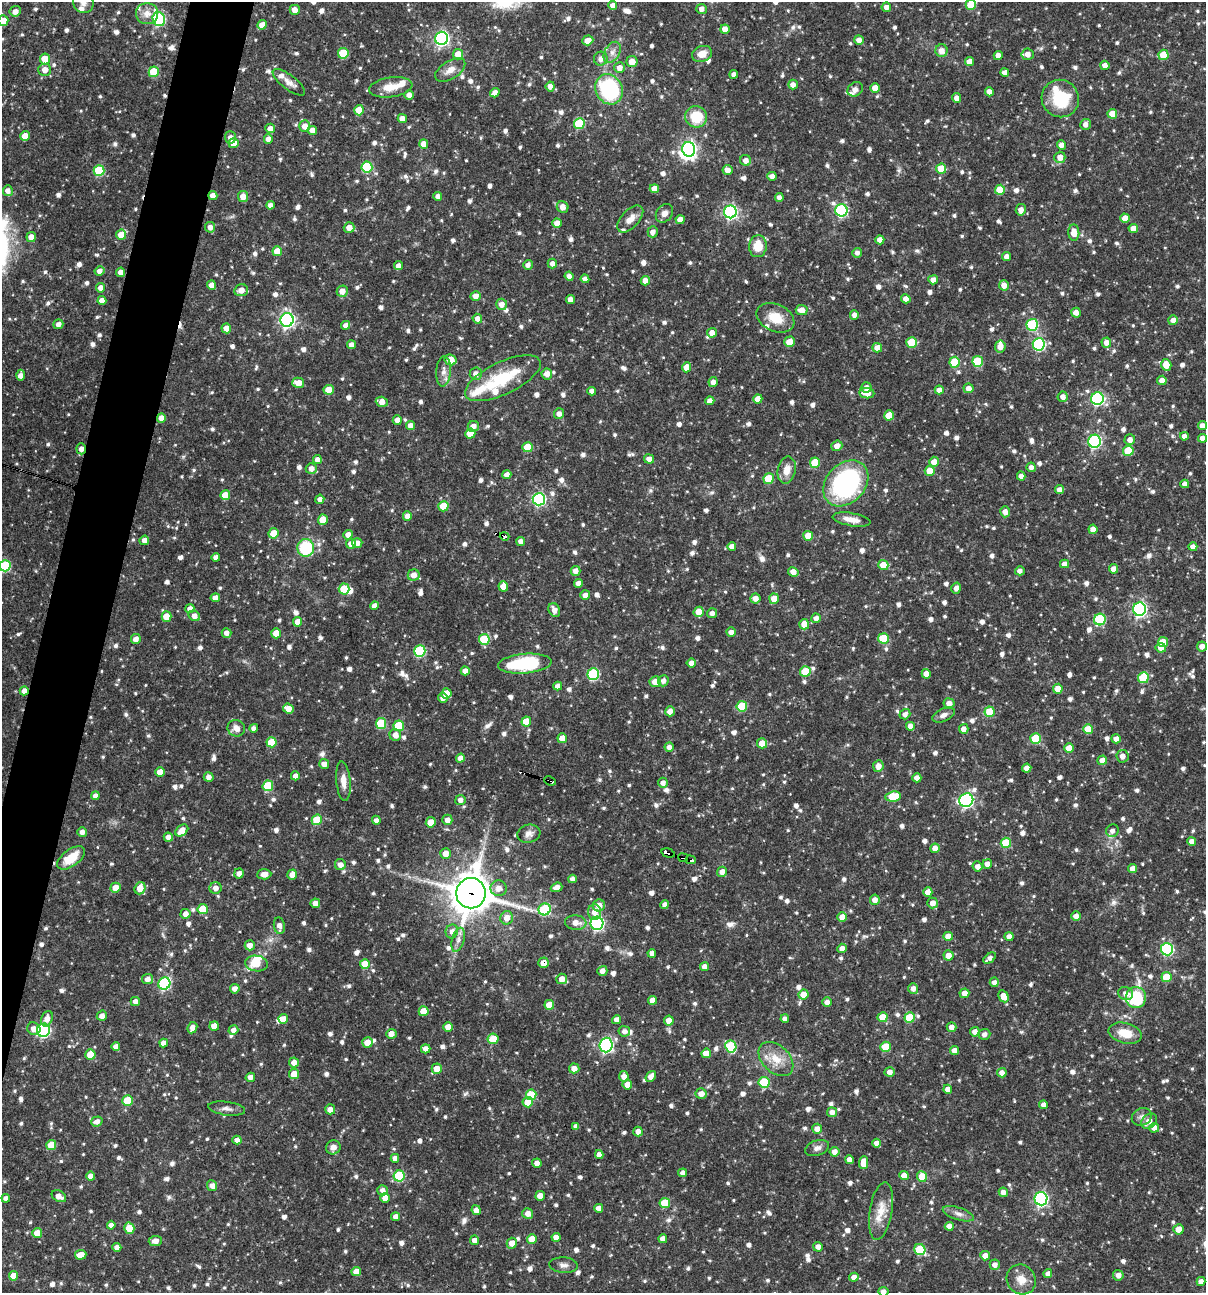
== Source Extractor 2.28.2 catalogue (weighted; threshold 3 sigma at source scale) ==
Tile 7 of 4 x 4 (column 3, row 2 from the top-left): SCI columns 2656-3859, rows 2585-3875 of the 5187 x 5168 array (HDU 1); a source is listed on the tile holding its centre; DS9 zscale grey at full resolution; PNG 1208 x 1295 px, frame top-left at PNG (2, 2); each listed source drawn as its Kron ellipse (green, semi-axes under 4 px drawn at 4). Shown black and unused: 4% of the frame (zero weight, under 3 of 4 exposures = <1% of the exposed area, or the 3 px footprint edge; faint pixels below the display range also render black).
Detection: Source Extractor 2.28.2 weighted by HDU 2 'WHT'; one run over the whole footprint, this tile lists its part. Background 0.0954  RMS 0.0039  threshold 0.0174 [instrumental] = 3 sigma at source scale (4.5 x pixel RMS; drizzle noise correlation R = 1.50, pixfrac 1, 0.05/0.05 arcsec/px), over >= 5 px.
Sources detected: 1155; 3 inside a brighter object's white glare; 2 cosmic-ray / hot-pixel residue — neither listed nor drawn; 19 inside a brighter listed object's ellipse — not listed separately; of the other 1131, all 500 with FLUX_AUTO >= 1.82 (the completeness limit of this list) listed and drawn (631 fainter detections not listed), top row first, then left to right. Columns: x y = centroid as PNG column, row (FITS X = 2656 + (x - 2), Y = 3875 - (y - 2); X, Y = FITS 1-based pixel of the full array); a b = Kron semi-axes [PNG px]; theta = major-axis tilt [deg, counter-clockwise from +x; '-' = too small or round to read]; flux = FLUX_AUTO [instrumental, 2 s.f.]
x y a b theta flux
83 2 11 10 - 2.5
613 5 4 4 - 2.5
971 5 5 5 - 9.4
886 7 5 4 - 2.1
702 9 5 5 - 2.2
295 10 5 5 - 2.6
15 11 5 5 - 2.6
147 14 11 10 - 3.6
159 19 7 6 - 44
3 20 5 5 - 5.2
262 25 5 4 - 3.6
725 29 5 4 - 3.5
442 38 6 6 - 87
588 40 6 4 20 3.1
859 40 5 4 - 2.5
942 51 6 6 - 2.8
612 52 11 7 59 2.4
343 53 5 5 - 15
458 54 5 5 - 4.3
702 54 10 7 20 4.1
1028 54 6 5 - 2.5
998 55 4 4 - 2.6
1163 55 5 5 - 10
45 59 5 5 - 6.5
601 59 7 6 - 2.4
969 61 4 4 - 2.8
632 62 5 5 - 3.8
1105 65 4 4 - 2.2
619 68 5 5 - 2.8
45 70 6 6 - 3.1
450 70 17 9 32 3.6
154 72 5 5 - 15
1005 72 4 4 - 2.1
734 74 4 4 - 2.1
289 82 19 7 -37 3.2
793 85 5 5 - 2.2
550 86 5 4 - 2.3
391 87 22 10 8 5.9
875 88 5 4 - 3.2
609 89 15 13 -62 40
855 89 8 6 37 2.1
989 92 4 4 - 2.5
495 93 5 4 - 2.8
409 95 5 4 - 2.3
957 98 5 4 - 2.2
1060 99 19 18 - 17
359 110 5 5 - 8.7
1112 114 5 5 - 6.5
696 117 11 10 - 13
402 119 5 4 - 2.5
579 124 5 5 - 22
1085 124 5 5 - 2.2
305 126 5 5 - 3.4
270 128 5 5 - 2.6
312 130 5 4 - 3
25 136 5 5 - 4.9
230 137 6 5 - 2.1
268 139 5 4 - 2.4
234 143 5 5 - 6.9
424 144 5 4 - 3.2
1061 145 5 4 - 2.4
689 149 7 6 - 110
1060 157 5 5 - 2.9
746 160 5 5 - 2.1
367 167 5 5 - 23
941 169 5 5 - 7.2
727 170 5 5 - 2.7
99 171 5 5 - 19
772 176 4 4 - 2.1
654 189 4 4 - 3.6
1000 190 5 5 - 11
8 191 5 5 - 2.2
213 196 4 4 - 2.5
243 196 5 5 - 3.1
438 196 4 4 - 2
779 197 4 4 - 1.9
270 205 4 4 - 2.1
563 207 6 5 - 3
841 210 6 6 - 47
1021 210 6 5 - 2.5
730 212 6 6 - 80
664 213 10 7 52 2.3
1125 218 5 4 - 3.8
630 219 16 9 47 3.6
680 220 4 4 - 3.4
557 223 4 4 - 2.9
210 227 5 5 - 2.1
349 228 5 5 - 2.6
1133 228 5 4 - 3.5
653 232 5 5 - 2
1074 233 8 5 -86 4.6
121 235 5 5 - 5.7
31 237 5 4 - 3.2
880 240 4 4 - 2.7
758 246 11 9 84 6.8
277 251 5 5 - 5.8
857 253 5 5 - 1.8
1007 257 4 4 - 2.3
552 263 5 4 - 2
528 265 5 4 - 1.8
398 266 4 4 - 2.2
99 271 5 4 - 2.3
121 272 4 4 - 3.4
569 276 4 4 - 1.9
585 279 4 4 - 2.2
933 280 5 4 - 2.7
645 281 4 4 - 2.8
212 285 4 4 - 3.2
1004 285 5 5 - 2.8
101 288 5 4 - 2.3
241 290 7 6 - 3
342 291 5 5 - 3.2
476 296 5 4 - 2.3
570 299 4 4 - 2.3
906 299 4 4 - 2.6
102 300 4 4 - 2.7
502 304 5 5 - 2.7
802 310 6 5 - 3.7
1076 313 5 5 - 2.3
854 315 5 4 - 1.8
775 318 20 13 -24 8.2
477 319 5 4 - 2.6
287 320 7 6 - 100
1173 320 5 5 - 2.9
58 324 5 5 - 2.1
346 325 4 4 - 2.3
1032 325 6 6 - 28
226 328 5 4 - 3.7
712 333 5 5 - 2.8
790 342 5 5 - 5.1
912 342 5 5 - 15
1106 343 5 5 - 2.4
1039 344 6 6 - 45
352 345 4 4 - 2.6
1000 346 6 5 - 3.3
877 348 5 5 - 3.3
451 360 6 5 - 7.6
978 361 5 5 - 18
955 362 5 5 - 13
1166 365 6 5 - 5.4
687 367 5 4 - 4.9
443 371 15 7 86 2.7
476 374 6 6 - 2.6
547 374 5 5 - 2.7
21 375 5 4 - 2.3
503 378 41 16 25 21
1162 380 5 4 - 2.4
713 382 5 4 - 2.3
298 383 6 5 - 4.3
866 387 5 5 - 2.1
969 388 5 5 - 2.4
329 390 5 5 - 7.9
939 390 4 4 - 2.1
592 391 4 4 - 1.8
867 393 7 5 -7 4.6
1063 397 5 5 - 2.2
758 399 4 4 - 3.9
1097 399 6 6 - 56
710 401 4 4 - 2.6
382 402 6 5 - 3.2
559 414 5 5 - 2.2
889 415 5 5 - 7.6
161 418 4 4 - 3.1
397 420 4 4 - 2.4
1202 425 4 4 - 2.1
410 426 4 4 - 2.7
473 426 5 5 - 2.4
470 434 5 5 - 7.3
1184 436 4 4 - 2.1
1202 438 4 4 - 2.6
1130 440 5 5 - 2.5
1095 441 6 6 - 52
837 446 5 5 - 2.9
527 447 5 5 - 8.8
81 449 5 5 - 2.3
1128 451 5 5 - 12
317 459 5 4 - 2.2
649 459 5 4 - 2.7
934 462 5 5 - 3.6
815 463 5 5 - 12
1031 467 5 4 - 2
311 469 5 5 - 2.3
787 470 13 9 78 4.3
930 471 5 5 - 7.1
507 475 4 4 - 2.5
1021 476 4 4 - 2.2
769 479 5 5 - 13
846 483 26 19 47 69
1185 484 4 4 - 2
1059 489 4 4 - 2.2
225 495 5 5 - 7.5
320 499 4 4 - 1.9
539 499 6 6 - 60
443 506 5 5 - 7.7
1005 512 5 5 - 2.6
407 516 4 4 - 2.2
852 519 19 6 -11 4.1
323 520 5 5 - 6.8
1093 529 5 4 - 2.8
273 533 5 5 - 5.5
348 535 5 4 - 3
504 536 5 3 - 3.8
808 536 5 5 - 5.5
144 540 5 4 - 2.5
521 541 4 4 - 2.2
357 543 5 5 - 2.6
351 544 5 5 - 3.1
732 546 4 4 - 2.6
1193 547 4 4 - 2.1
306 548 9 8 - 20
216 557 4 4 - 2
1065 564 4 4 - 2.2
883 565 5 5 - 6.2
5 566 5 5 - 29
1114 569 5 5 - 2.6
575 571 5 5 - 2.7
1020 571 5 4 - 1.9
793 572 5 4 - 2.6
414 575 6 5 - 3.2
578 583 4 4 - 2.2
503 586 5 5 - 3.5
956 588 5 4 - 2
344 589 5 5 - 10
585 595 5 4 - 2.6
215 598 4 4 - 2.8
755 598 5 5 - 2.6
774 599 5 5 - 4.5
375 606 4 4 - 2.2
190 609 4 4 - 2.2
1139 609 6 6 - 88
554 610 7 5 -63 2.7
699 612 5 5 - 5
712 613 5 5 - 1.9
166 616 5 5 - 7
194 616 6 5 - 2.5
816 618 5 4 - 2.2
1100 620 6 5 - 26
298 622 5 4 - 3.2
804 624 5 5 - 3.5
731 632 5 4 - 2.2
226 633 5 4 - 2.2
276 633 5 5 - 6.8
883 638 5 5 - 11
136 639 5 5 - 2.6
484 639 5 5 - 18
1163 642 5 5 - 6.7
1202 646 5 5 - 2.4
1161 648 5 5 - 2.5
420 651 6 5 - 33
691 663 4 4 - 2.3
525 664 27 9 5 30
465 671 4 4 - 2.9
805 671 5 5 - 11
593 674 6 5 - 36
926 674 5 4 - 3
1143 678 5 5 - 16
663 681 6 5 - 1.9
655 682 5 5 - 4.1
558 686 4 4 - 2.3
1058 689 5 4 - 4.3
24 691 4 4 - 2.4
446 693 5 5 - 6.4
443 698 5 4 - 2.1
949 703 5 5 - 2.7
742 706 5 5 - 15
288 709 5 5 - 3.5
670 711 5 4 - 2.6
990 712 5 5 - 11
905 714 5 5 - 1.8
943 715 12 6 25 2
526 721 5 5 - 6
381 723 5 5 - 18
399 726 5 5 - 15
910 726 4 4 - 2.7
236 728 9 8 - 3.2
254 728 4 4 - 1.8
964 729 5 4 - 2.5
1088 729 5 5 - 8.7
395 735 6 5 - 2.5
562 738 5 5 - 4.3
1036 738 5 5 - 15
1116 739 5 4 - 2.3
272 742 5 5 - 8.9
762 743 5 5 - 5.1
669 747 4 4 - 2.1
1069 748 5 5 - 5.2
1122 756 6 6 - 2.5
460 758 4 4 - 2.2
1102 760 5 4 - 3.1
324 764 5 5 - 2.7
878 766 6 5 - 3
1027 768 4 4 - 2.7
160 772 5 4 - 4.4
295 776 4 4 - 2.5
209 777 5 4 - 2
917 778 4 4 - 2.3
343 781 20 7 -84 3.9
550 781 6 3 -25 2.5
663 783 5 4 - 2.2
268 786 5 5 - 18
95 796 4 4 - 2
893 796 8 5 8 12
460 800 5 5 - 2.1
966 800 7 6 - 82
317 820 5 5 - 12
376 820 4 4 - 1.9
447 820 5 5 - 2.6
431 822 5 5 - 5.3
182 831 7 5 38 4.6
1112 831 6 6 - 1.9
82 832 5 5 - 1.9
529 834 11 9 16 2.1
168 837 4 4 - 2.4
1192 841 4 4 - 2.5
1006 843 5 5 - 13
935 848 5 4 - 2.8
446 853 5 5 - 3
668 853 7 3 -16 57
71 858 16 8 36 9.7
683 858 5 3 - 23
691 860 5 3 - 8.5
987 864 5 5 - 2.9
340 865 5 5 - 2.6
978 866 5 5 - 2.2
1132 869 4 4 - 2.4
722 872 5 5 - 2.5
239 873 5 5 - 2.1
264 874 7 5 3 2.9
292 875 5 5 - 3.2
572 879 4 4 - 2.1
557 887 6 4 21 2.9
115 888 5 5 - 4.4
140 888 6 5 - 4.6
215 888 6 6 - 2.5
498 888 8 8 - 2.9
928 892 5 4 - 3.6
471 893 15 15 - 1100
875 900 5 5 - 2.4
315 903 5 4 - 2.5
933 903 5 5 - 2.7
665 904 5 4 - 1.8
599 905 6 6 - 3.8
203 909 5 5 - 11
545 909 6 6 - 28
594 912 8 6 -88 3.2
185 914 5 5 - 2.2
1076 916 5 4 - 2.2
842 917 5 4 - 3.6
507 918 7 6 - 3.3
576 923 11 7 -5 3.2
597 923 6 6 - 70
279 926 8 5 -83 2.1
452 931 7 6 - 2.4
948 936 4 4 - 3.6
1009 937 4 4 - 2.3
458 940 12 6 74 2.1
250 945 5 5 - 2.6
842 948 5 4 - 2.5
1167 949 6 6 - 43
652 953 4 4 - 1.9
948 955 5 5 - 3.4
990 958 7 4 37 1.8
256 963 11 8 -9 5.6
543 963 5 5 - 2.9
365 964 5 5 - 8.1
705 967 4 4 - 2.5
602 971 5 5 - 2.3
1166 977 5 5 - 10
148 979 5 5 - 2
562 979 5 5 - 3.3
994 982 5 4 - 1.8
164 984 6 6 - 41
913 988 5 5 - 2.2
235 989 5 4 - 2.2
964 993 5 5 - 2.7
1126 993 7 6 - 2.1
803 994 5 5 - 4.6
1003 996 6 5 - 4.2
1136 997 10 10 - 25
652 1000 4 4 - 3.5
135 1001 4 4 - 2.1
827 1002 5 5 - 2.3
549 1005 5 5 - 5.1
424 1011 5 5 - 5.9
102 1016 5 5 - 2.2
882 1017 5 5 - 6.8
910 1017 5 5 - 13
47 1019 8 5 69 2.8
283 1019 5 4 - 3.3
785 1019 4 4 - 1.9
616 1020 4 4 - 2.3
669 1021 5 5 - 3.7
214 1026 5 4 - 3.5
448 1027 5 4 - 4.3
951 1027 5 4 - 2.4
192 1028 6 4 65 2.8
34 1029 7 6 - 2.9
43 1030 7 6 - 52
233 1030 5 4 - 2.1
624 1031 6 5 - 1.9
975 1032 5 4 - 2.3
1125 1033 17 10 -14 7.7
391 1034 5 5 - 3.2
984 1034 6 5 - 2.1
493 1039 5 5 - 8.9
367 1042 5 5 - 4.2
164 1043 4 4 - 2.5
606 1045 7 6 - 61
116 1047 4 4 - 2.2
731 1047 6 5 - 28
886 1047 5 5 - 10
426 1049 5 4 - 2.3
954 1050 4 4 - 2.9
706 1053 5 4 - 4.8
90 1054 5 5 - 6.6
776 1059 20 13 -44 7.2
294 1062 5 5 - 2.7
574 1068 5 5 - 2.8
437 1069 5 5 - 3.9
890 1072 5 4 - 2.4
1002 1073 5 4 - 2.3
294 1074 5 5 - 5.1
624 1076 5 5 - 2.5
651 1076 6 4 54 2.6
250 1077 5 4 - 2.2
764 1082 5 5 - 18
627 1085 5 5 - 3.7
948 1089 4 4 - 2.2
701 1094 5 5 - 2.8
531 1095 5 5 - 12
127 1101 5 5 - 12
528 1102 5 5 - 6.7
1044 1105 4 4 - 2.3
227 1109 18 7 -8 2.1
330 1109 5 5 - 2.4
832 1112 5 5 - 2.4
1142 1117 10 8 26 2
97 1121 6 5 - 2
1149 1121 9 6 43 3.1
576 1126 4 4 - 2
1154 1128 5 5 - 2.5
817 1129 5 5 - 2.6
638 1131 5 4 - 2.3
237 1140 4 4 - 2.2
876 1143 4 4 - 2.1
51 1145 5 5 - 7.6
333 1147 7 7 - 1.9
817 1148 12 7 19 2
835 1152 5 5 - 2.5
599 1154 4 4 - 2.2
395 1158 4 4 - 2
849 1160 4 4 - 2.3
537 1163 5 4 - 2.2
864 1163 6 4 89 4.7
683 1173 4 4 - 2.2
90 1176 4 4 - 2.3
399 1176 5 5 - 24
904 1176 5 4 - 4.2
922 1177 5 5 - 6.9
212 1186 5 5 - 2.4
382 1190 5 5 - 1.9
1003 1192 4 4 - 2.3
59 1196 8 5 -29 2.9
540 1196 5 4 - 3.5
6 1198 4 4 - 1.9
385 1198 5 4 - 3.7
1041 1199 6 6 - 72
665 1203 5 5 - 11
599 1208 4 4 - 2.2
476 1210 5 4 - 2.3
881 1211 29 11 81 7.1
528 1213 5 5 - 2.7
958 1214 16 6 -18 2.2
396 1217 4 4 - 2.3
111 1225 4 4 - 1.9
949 1226 4 4 - 2.7
129 1228 5 5 - 6.9
1178 1229 5 5 - 3.7
37 1233 5 5 - 5
556 1237 4 4 - 2.9
532 1239 5 5 - 5.9
663 1239 4 4 - 2.5
474 1240 4 4 - 2.1
155 1241 6 5 - 2.5
512 1243 5 5 - 3.1
117 1247 4 4 - 2.1
818 1247 5 4 - 2.2
920 1249 6 5 - 19
81 1255 5 5 - 4.7
985 1256 5 4 - 3
563 1265 14 7 -4 2
995 1265 5 5 - 2.1
356 1272 4 4 - 3.8
1048 1274 4 4 - 2.2
1118 1275 5 5 - 2.4
13 1276 5 4 - 4.3
854 1277 5 4 - 2.3
1021 1279 15 14 - 5
1201 1281 4 4 - 2.1
883 1292 5 5 - 2.3
Overlapping masked pixels (flux is a lower limit): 12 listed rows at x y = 213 196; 503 378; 161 418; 81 449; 504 536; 24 691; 550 781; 668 853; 683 858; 691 860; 471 893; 543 963
Isophote crosses this tile's border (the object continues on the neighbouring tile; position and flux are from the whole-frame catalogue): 5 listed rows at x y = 83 2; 971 5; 3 20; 5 566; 883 1292